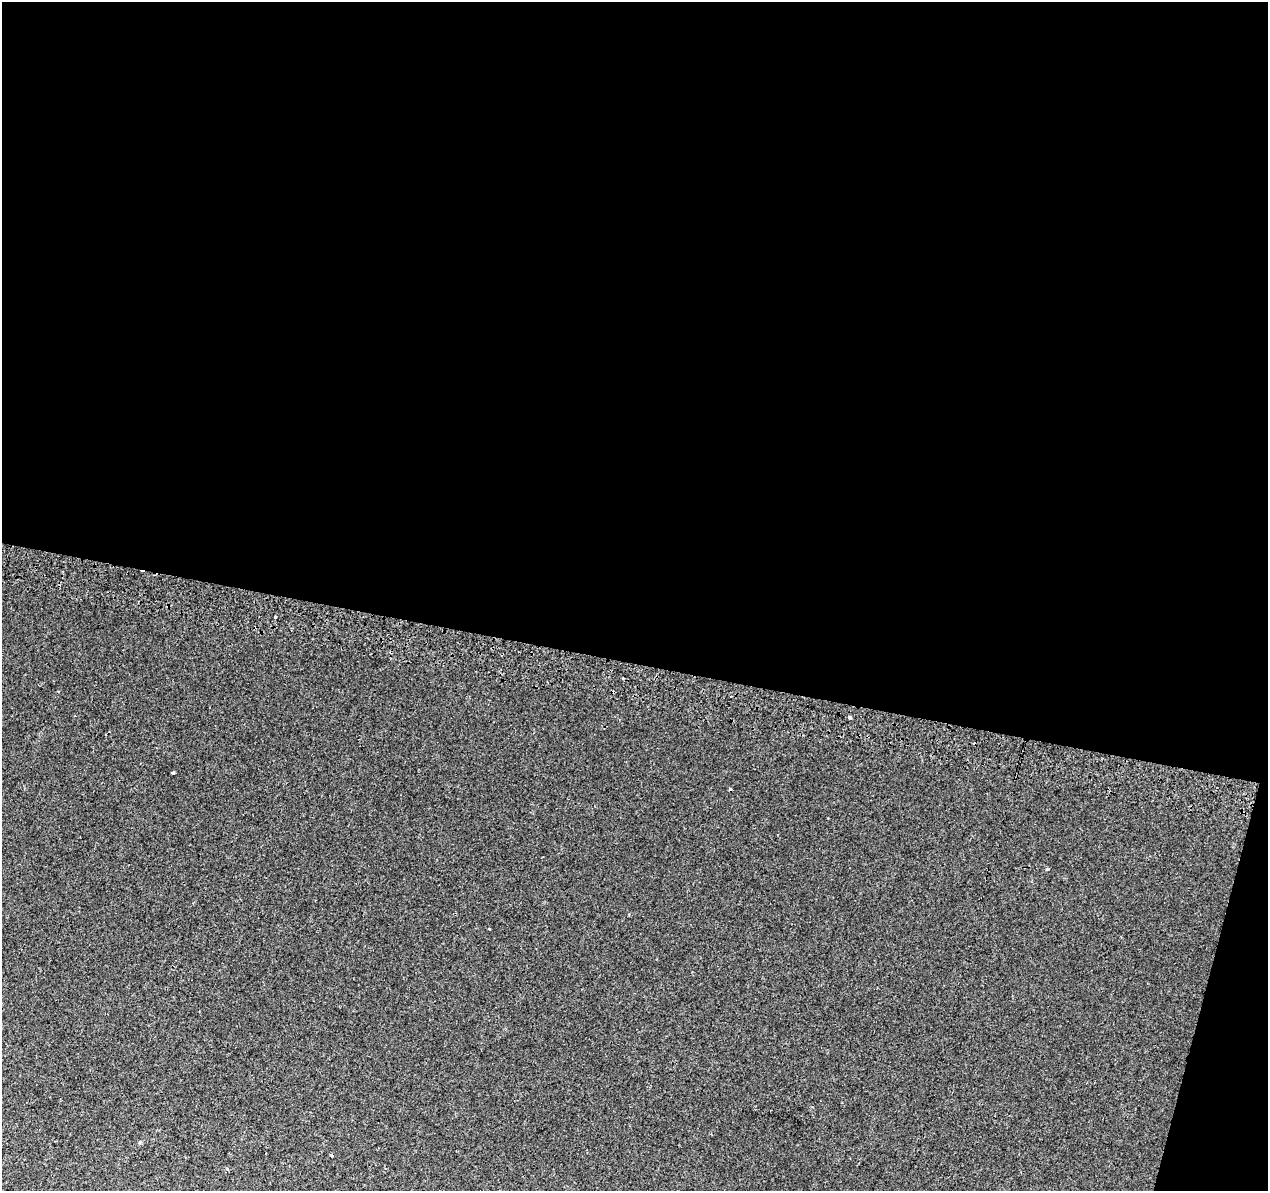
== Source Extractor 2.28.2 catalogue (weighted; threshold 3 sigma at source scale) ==
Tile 4 of 4 x 4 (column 4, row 1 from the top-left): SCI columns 3818-5083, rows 3892-5080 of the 5092 x 5344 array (HDU 1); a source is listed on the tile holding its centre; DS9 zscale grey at full resolution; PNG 1270 x 1193 px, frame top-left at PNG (2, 2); no overlay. Shown black and unused: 57% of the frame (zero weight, under 2 of 3 exposures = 2% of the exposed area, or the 3 px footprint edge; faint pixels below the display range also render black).
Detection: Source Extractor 2.28.2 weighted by HDU 2 'WHT'; one run over the whole footprint, this tile lists its part. Background 0.00752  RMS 0.0036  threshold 0.0161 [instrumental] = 3 sigma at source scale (4.5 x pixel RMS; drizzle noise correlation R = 1.50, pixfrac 1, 0.0396/0.0396 arcsec/px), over >= 5 px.
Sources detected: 8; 3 cosmic-ray / hot-pixel residue — not listed; the other 5 listed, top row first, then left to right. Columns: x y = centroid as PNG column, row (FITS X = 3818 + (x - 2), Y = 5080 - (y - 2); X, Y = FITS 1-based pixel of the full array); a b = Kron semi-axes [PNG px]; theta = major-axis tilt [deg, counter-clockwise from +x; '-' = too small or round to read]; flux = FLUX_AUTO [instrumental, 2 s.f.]
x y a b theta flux
275 617 3 3 - 0.74
850 717 4 3 - 0.73
173 773 3 3 - 0.6
489 929 3 2 - 0.91
331 1155 4 3 - 0.33